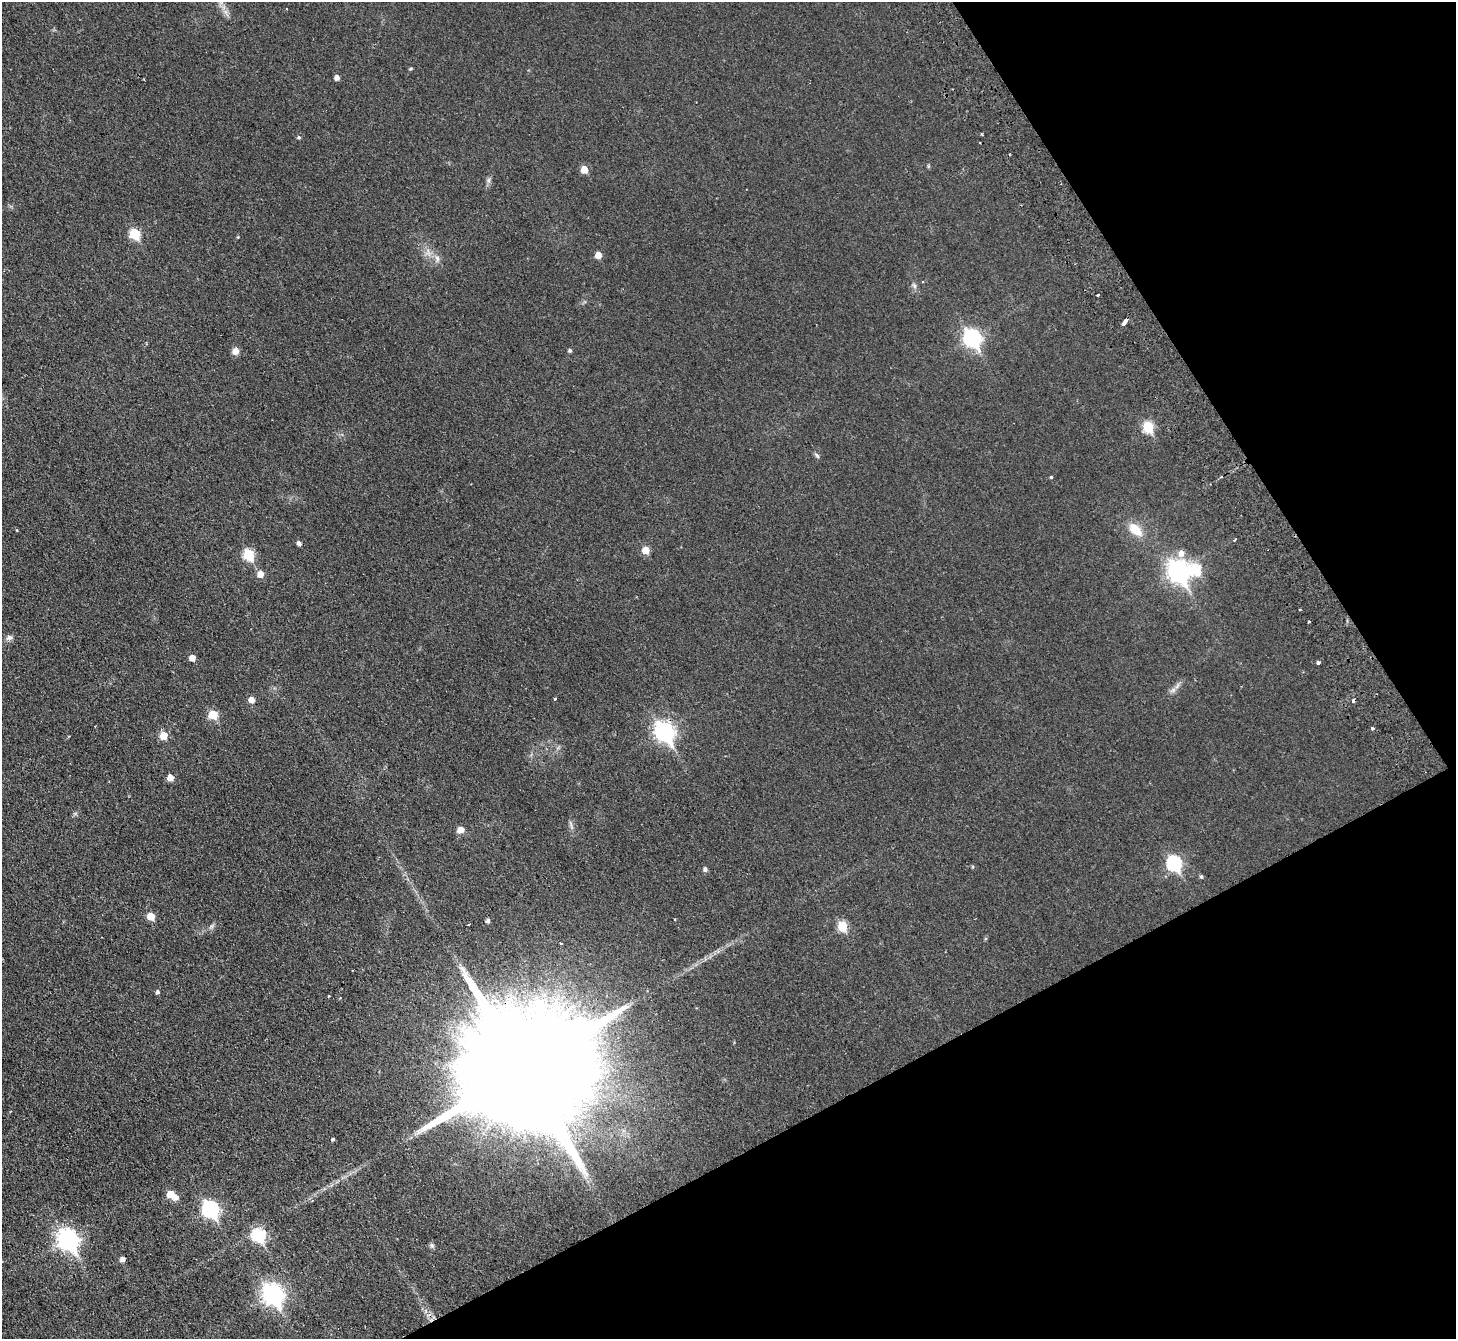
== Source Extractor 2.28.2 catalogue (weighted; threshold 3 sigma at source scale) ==
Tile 12 of 4 x 4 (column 4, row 3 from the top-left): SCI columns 4414-5867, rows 1668-3004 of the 5919 x 5874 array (HDU 1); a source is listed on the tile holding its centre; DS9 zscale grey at full resolution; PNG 1458 x 1341 px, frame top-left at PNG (2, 2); no overlay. Shown black and unused: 26% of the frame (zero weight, under 2 of 3 exposures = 3% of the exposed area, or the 3 px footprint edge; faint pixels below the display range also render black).
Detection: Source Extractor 2.28.2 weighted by HDU 2 'WHT'; one run over the whole footprint, this tile lists its part. Background 0.0344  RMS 0.0052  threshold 0.0234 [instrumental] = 3 sigma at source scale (4.5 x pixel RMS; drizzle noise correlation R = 1.50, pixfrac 1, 0.05/0.05 arcsec/px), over >= 5 px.
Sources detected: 68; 1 inside a brighter object's white glare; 2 cosmic-ray / hot-pixel residue — not listed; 1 inside a brighter listed object's ellipse — not listed separately; the other 64 listed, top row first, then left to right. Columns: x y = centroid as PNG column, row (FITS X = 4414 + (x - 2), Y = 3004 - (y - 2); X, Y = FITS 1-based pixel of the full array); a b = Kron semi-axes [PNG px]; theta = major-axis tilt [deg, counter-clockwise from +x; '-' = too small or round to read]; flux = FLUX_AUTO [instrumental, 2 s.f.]
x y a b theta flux
226 12 8 5 -89 1.7
411 68 4 4 - 0.69
337 78 5 5 - 2.1
982 134 3 2 - 0.67
299 137 5 4 - 0.72
584 170 6 5 - 6.7
489 180 7 4 71 1.2
135 234 6 6 - 26
238 237 4 4 - 0.39
598 255 5 5 - 4.7
437 259 10 6 -88 2
914 286 9 5 -63 1.3
1098 295 3 3 - 2.2
1125 321 7 3 55 7.6
972 338 9 7 -60 140
235 351 9 8 - 2.8
570 351 4 4 - 0.94
1148 427 6 6 - 25
817 456 9 4 -47 0.97
1051 477 3 3 - 1
1136 530 18 10 -42 9.4
1235 539 4 2 - 0.98
299 543 5 4 - 1.6
646 550 6 5 - 7.7
1181 553 9 7 86 3.1
248 555 6 6 - 29
1178 571 10 8 -61 260
260 574 6 6 - 4.4
1300 609 3 2 - 0.45
1309 622 3 3 - 1
9 638 9 7 25 1.7
192 658 5 5 - 4.2
1318 663 4 3 - 3.4
1177 686 11 5 55 2
554 699 3 3 - 0.64
251 700 6 5 - 3.7
213 715 6 6 - 15
1372 728 4 3 - 1.1
664 732 10 8 -57 190
163 736 6 6 - 8.9
170 778 5 5 - 3.9
571 825 16 4 -76 1.5
460 830 6 6 - 4.4
1174 863 8 7 - 63
705 869 5 5 - 1.4
1201 877 5 5 - 0.82
151 916 6 5 - 8
488 921 4 4 - 1.3
469 924 3 3 - 0.91
212 926 7 4 71 0.98
842 926 6 6 - 19
560 943 3 3 - 1.1
353 970 3 2 - 0.48
157 992 5 4 - 1.2
329 996 3 3 - 0.85
525 1069 55 28 28 34000
332 1139 4 3 - 3.9
170 1194 7 6 - 7.2
210 1210 8 7 - 110
258 1235 7 7 - 49
68 1240 11 8 -56 190
432 1245 8 5 -50 1.1
122 1259 5 5 - 2.2
273 1295 10 8 -58 230
Overlapping masked pixels (flux is a lower limit): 1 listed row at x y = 664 732